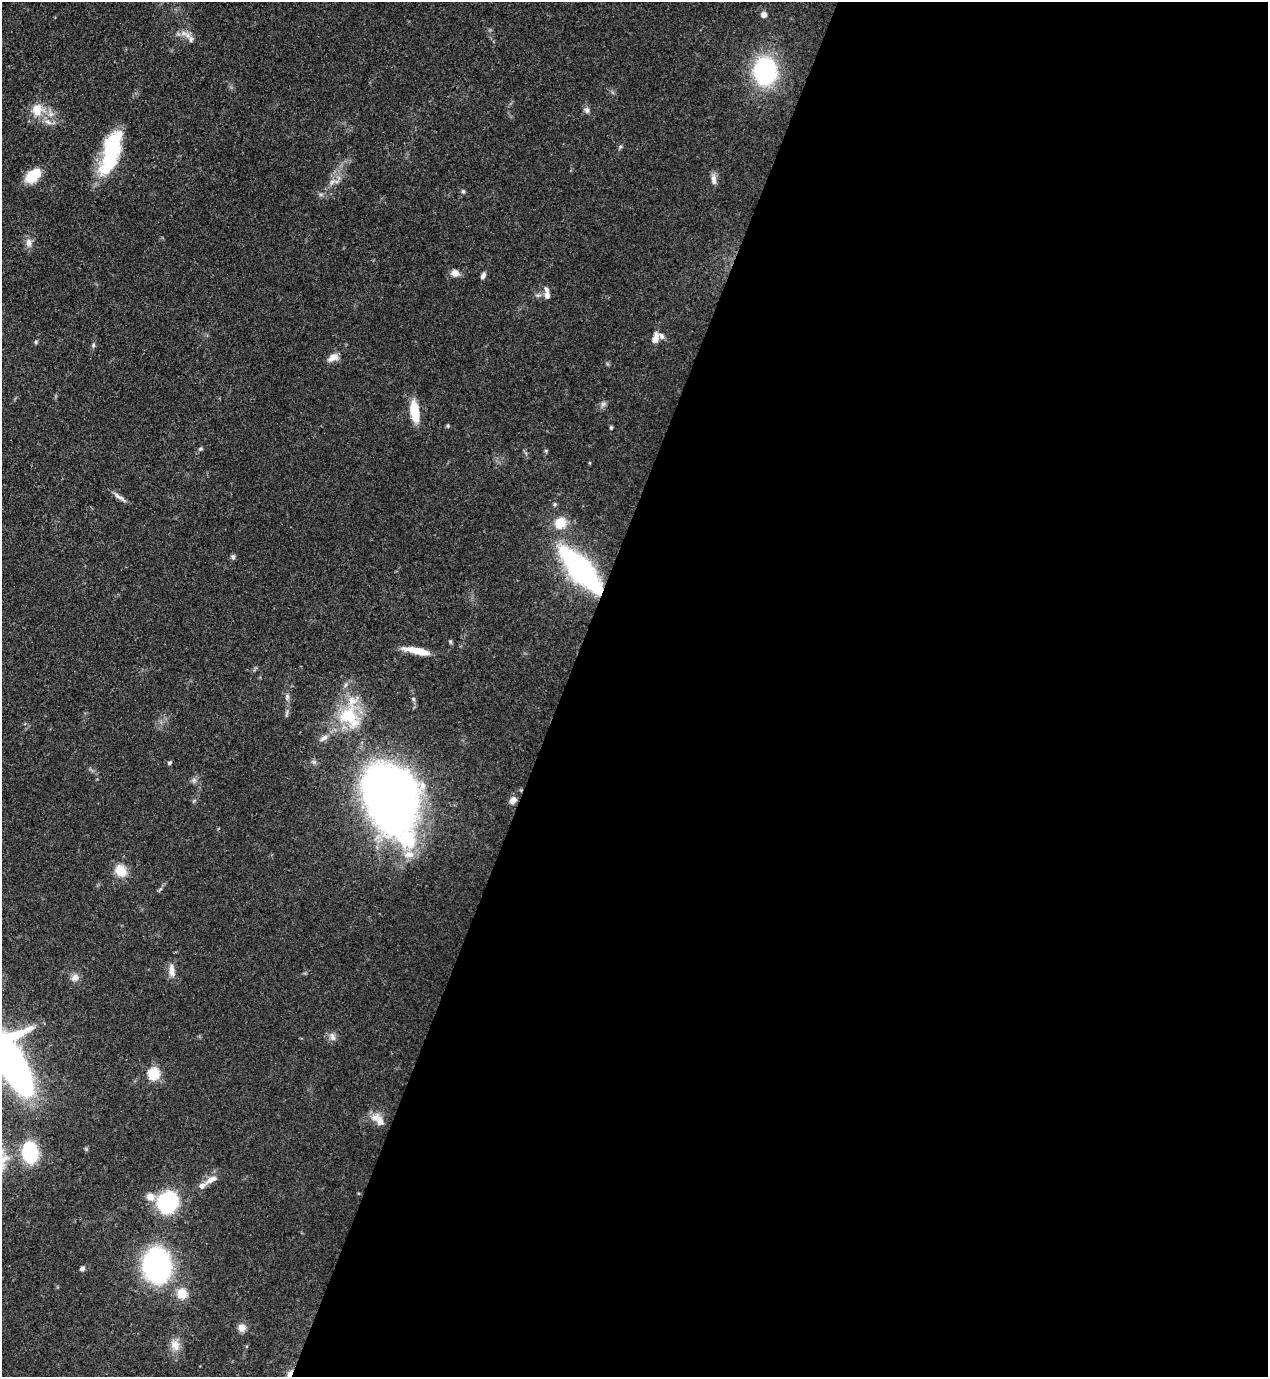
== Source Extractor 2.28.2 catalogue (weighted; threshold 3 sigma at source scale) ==
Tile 12 of 4 x 4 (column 4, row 3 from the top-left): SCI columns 4152-5417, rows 1416-2790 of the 5638 x 5579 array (HDU 1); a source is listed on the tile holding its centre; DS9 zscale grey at full resolution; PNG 1270 x 1379 px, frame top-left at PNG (2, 2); no overlay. Shown black and unused: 56% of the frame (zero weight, under 3 of 4 exposures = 7% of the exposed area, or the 3 px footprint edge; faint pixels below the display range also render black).
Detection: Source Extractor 2.28.2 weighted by HDU 2 'WHT'; one run over the whole footprint, this tile lists its part. Background 0.0512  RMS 0.0033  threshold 0.0147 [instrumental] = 3 sigma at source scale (4.5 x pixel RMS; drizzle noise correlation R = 1.50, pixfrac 1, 0.05/0.05 arcsec/px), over >= 5 px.
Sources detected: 63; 1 inside a brighter object's white glare — not listed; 4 inside a brighter listed object's ellipse — not listed separately; the other 58 listed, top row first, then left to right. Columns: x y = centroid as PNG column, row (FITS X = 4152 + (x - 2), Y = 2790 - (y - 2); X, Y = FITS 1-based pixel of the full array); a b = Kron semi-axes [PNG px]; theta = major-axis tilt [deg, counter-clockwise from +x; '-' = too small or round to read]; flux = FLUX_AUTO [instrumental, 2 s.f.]
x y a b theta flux
764 15 7 7 - 1.4
191 39 10 7 -77 1.4
765 71 16 14 -84 59
37 110 18 13 -89 5.6
587 110 8 6 -56 1
48 122 10 5 -36 1.3
620 146 6 4 1 0.48
111 153 46 15 74 31
33 176 15 9 40 11
714 180 13 6 -85 1.8
332 182 9 5 30 1.2
463 191 5 5 - 0.48
29 243 12 8 -85 1.9
455 273 9 8 - 2.1
483 276 8 5 61 1.2
547 295 10 7 -84 2
655 338 13 7 74 2.7
36 342 6 4 90 0.41
93 345 6 5 - 0.61
333 357 13 8 30 2.7
603 404 8 6 73 1
415 411 21 8 -82 9.5
448 426 5 5 - 0.43
611 428 5 4 - 0.4
200 449 5 5 - 0.48
546 451 6 3 -19 0.36
119 497 21 4 -33 1.6
555 504 6 5 - 0.55
560 523 15 14 - 5.7
233 557 7 5 -70 0.67
581 570 33 11 -48 120
450 641 6 4 -88 0.47
417 651 28 6 -11 6.4
287 697 9 5 76 0.92
349 717 35 25 -51 17
324 738 14 6 31 1.6
169 763 6 4 33 0.57
194 780 8 5 79 0.84
387 798 40 28 -67 330
513 800 9 8 - 1.6
407 840 89 46 -50 48
120 871 15 13 -51 5.2
172 971 17 8 -84 2.6
75 978 11 9 40 1.7
332 1037 12 7 -70 1.5
11 1063 41 24 -60 270
154 1074 6 6 - 33
375 1117 15 11 35 3.1
30 1152 15 11 -83 28
211 1180 19 8 30 2.8
150 1197 12 10 -34 2.8
168 1202 13 12 - 44
157 1265 19 15 -86 110
82 1268 6 5 - 0.86
182 1293 14 13 - 4.4
242 1328 10 9 - 2
175 1345 16 11 -78 3.4
289 1375 17 5 71 2.6
Overlapping masked pixels (flux is a lower limit): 3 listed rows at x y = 581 570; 387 798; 289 1375
Isophote crosses this tile's border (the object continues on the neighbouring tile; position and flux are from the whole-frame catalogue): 2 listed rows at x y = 11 1063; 289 1375